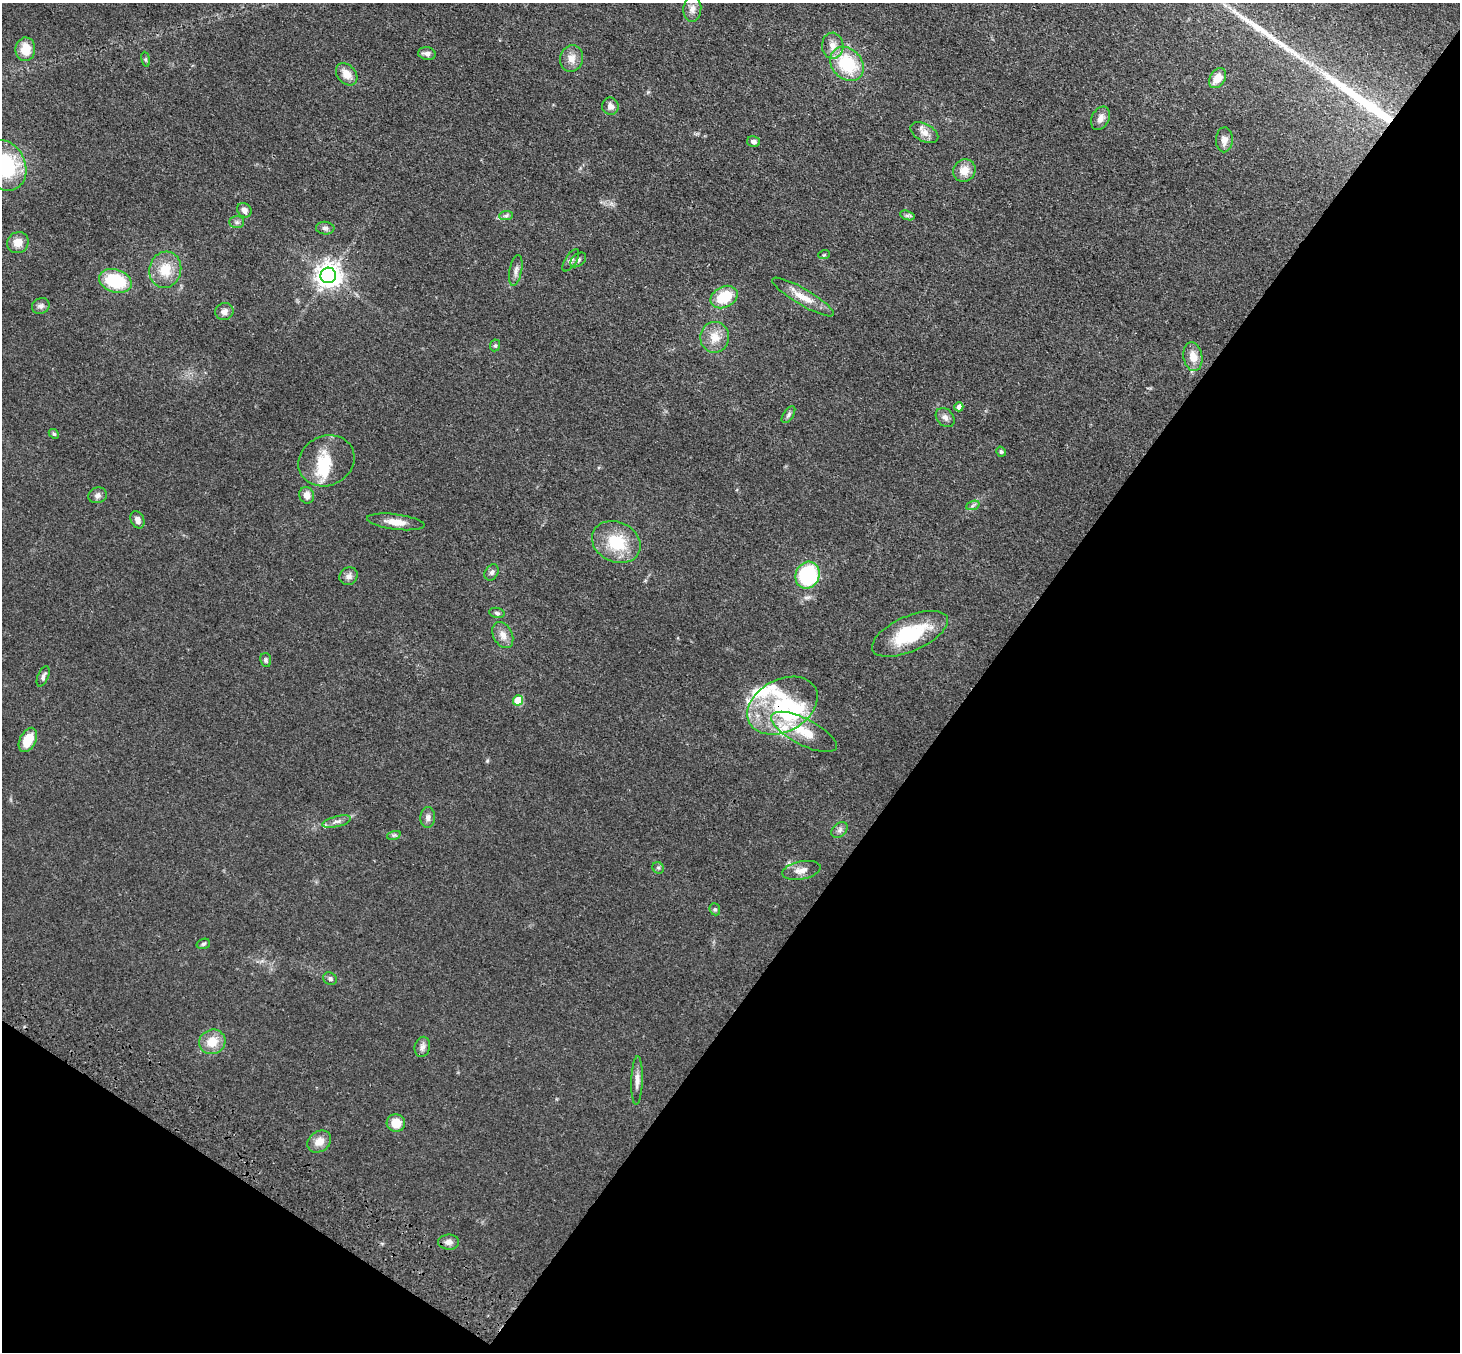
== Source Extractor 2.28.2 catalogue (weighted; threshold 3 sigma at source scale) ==
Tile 15 of 4 x 4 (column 3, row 4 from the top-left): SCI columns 2997-4454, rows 251-1600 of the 5990 x 6038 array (HDU 1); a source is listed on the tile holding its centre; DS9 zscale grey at full resolution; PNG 1462 x 1354 px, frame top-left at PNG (2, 3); each listed source drawn as its Kron ellipse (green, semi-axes under 4 px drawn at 4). Shown black and unused: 37% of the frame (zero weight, under 3 of 4 exposures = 6% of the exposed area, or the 3 px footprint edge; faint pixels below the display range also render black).
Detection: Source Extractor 2.28.2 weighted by HDU 2 'WHT'; one run over the whole footprint, this tile lists its part. Background 0.0389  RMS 0.0045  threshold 0.0204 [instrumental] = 3 sigma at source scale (4.5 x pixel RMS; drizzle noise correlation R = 1.50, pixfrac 1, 0.05/0.05 arcsec/px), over >= 5 px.
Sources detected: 81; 2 inside a brighter object's white glare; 2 long thin detections or spike segments (spike, bleed or trail) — neither listed nor drawn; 2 inside a brighter listed object's ellipse — not listed separately; the other 75 listed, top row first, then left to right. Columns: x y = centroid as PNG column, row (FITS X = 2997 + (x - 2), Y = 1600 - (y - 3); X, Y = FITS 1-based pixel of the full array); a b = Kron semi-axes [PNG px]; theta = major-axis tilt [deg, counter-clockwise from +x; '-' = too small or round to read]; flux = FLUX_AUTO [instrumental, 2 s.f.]
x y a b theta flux
692 9 13 9 86 2.8
833 46 13 10 -87 3.9
25 49 12 9 82 8.3
427 54 9 6 -9 1.9
571 58 13 11 74 4.3
146 59 7 4 -82 0.61
847 64 19 15 -48 23
347 74 12 9 -49 4.8
1218 78 11 7 57 5.7
610 106 8 8 - 2.1
1100 118 12 8 63 2.7
924 133 15 8 -28 3.6
1224 140 12 8 88 3
753 142 6 5 - 1.5
4 165 26 21 -64 39
964 170 12 10 49 5.4
244 210 8 6 -44 2.3
907 215 7 4 -19 0.97
506 216 7 4 2 0.87
237 222 7 6 - 1.2
325 228 9 6 -5 1.4
18 243 11 10 - 4.8
824 255 6 3 19 0.48
571 260 12 5 57 1.5
578 260 9 5 39 1.2
165 270 18 16 74 10
516 270 15 6 79 2
328 275 8 7 - 430
115 281 16 11 -18 23
724 297 14 10 27 14
803 297 35 8 -30 7.4
41 306 9 7 24 1.8
224 312 9 8 - 2.5
715 337 15 14 - 6.7
495 345 6 5 - 0.71
1193 357 14 9 -81 5.7
959 407 4 4 - 2.9
788 415 9 5 56 1.1
945 418 10 8 -48 2.1
54 434 6 4 -42 0.59
1001 452 5 4 - 0.82
326 461 29 24 26 15
98 495 9 7 18 1.7
307 495 8 7 - 3.2
973 505 7 4 20 0.97
137 520 9 6 -66 2.4
396 522 29 7 -7 5.5
616 542 25 20 -25 18
492 572 8 6 58 1.4
808 575 14 12 67 45
349 576 9 8 - 2.1
497 613 8 5 -11 1
910 634 41 17 24 27
503 635 14 9 -63 3.5
266 660 7 5 -80 0.93
43 676 11 5 67 1.4
518 700 5 5 - 16
782 706 37 26 28 35
804 732 36 13 -27 14
28 740 13 8 63 10
428 817 10 7 88 2
337 822 15 5 14 2
840 830 9 6 42 1.5
394 835 7 4 17 0.76
658 868 6 5 - 0.81
801 870 19 9 11 3.9
715 909 6 5 - 0.78
203 944 7 5 18 0.87
330 979 7 6 - 1.2
212 1042 13 12 - 7.9
422 1047 10 7 76 1.9
637 1080 24 6 88 3.1
396 1123 9 9 - 6.6
319 1142 13 10 37 4.7
449 1242 10 7 -1 2.5
Overlapping masked pixels (flux is a lower limit): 1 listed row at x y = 782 706
Isophote crosses this tile's border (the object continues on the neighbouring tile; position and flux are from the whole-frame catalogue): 1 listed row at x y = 4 165